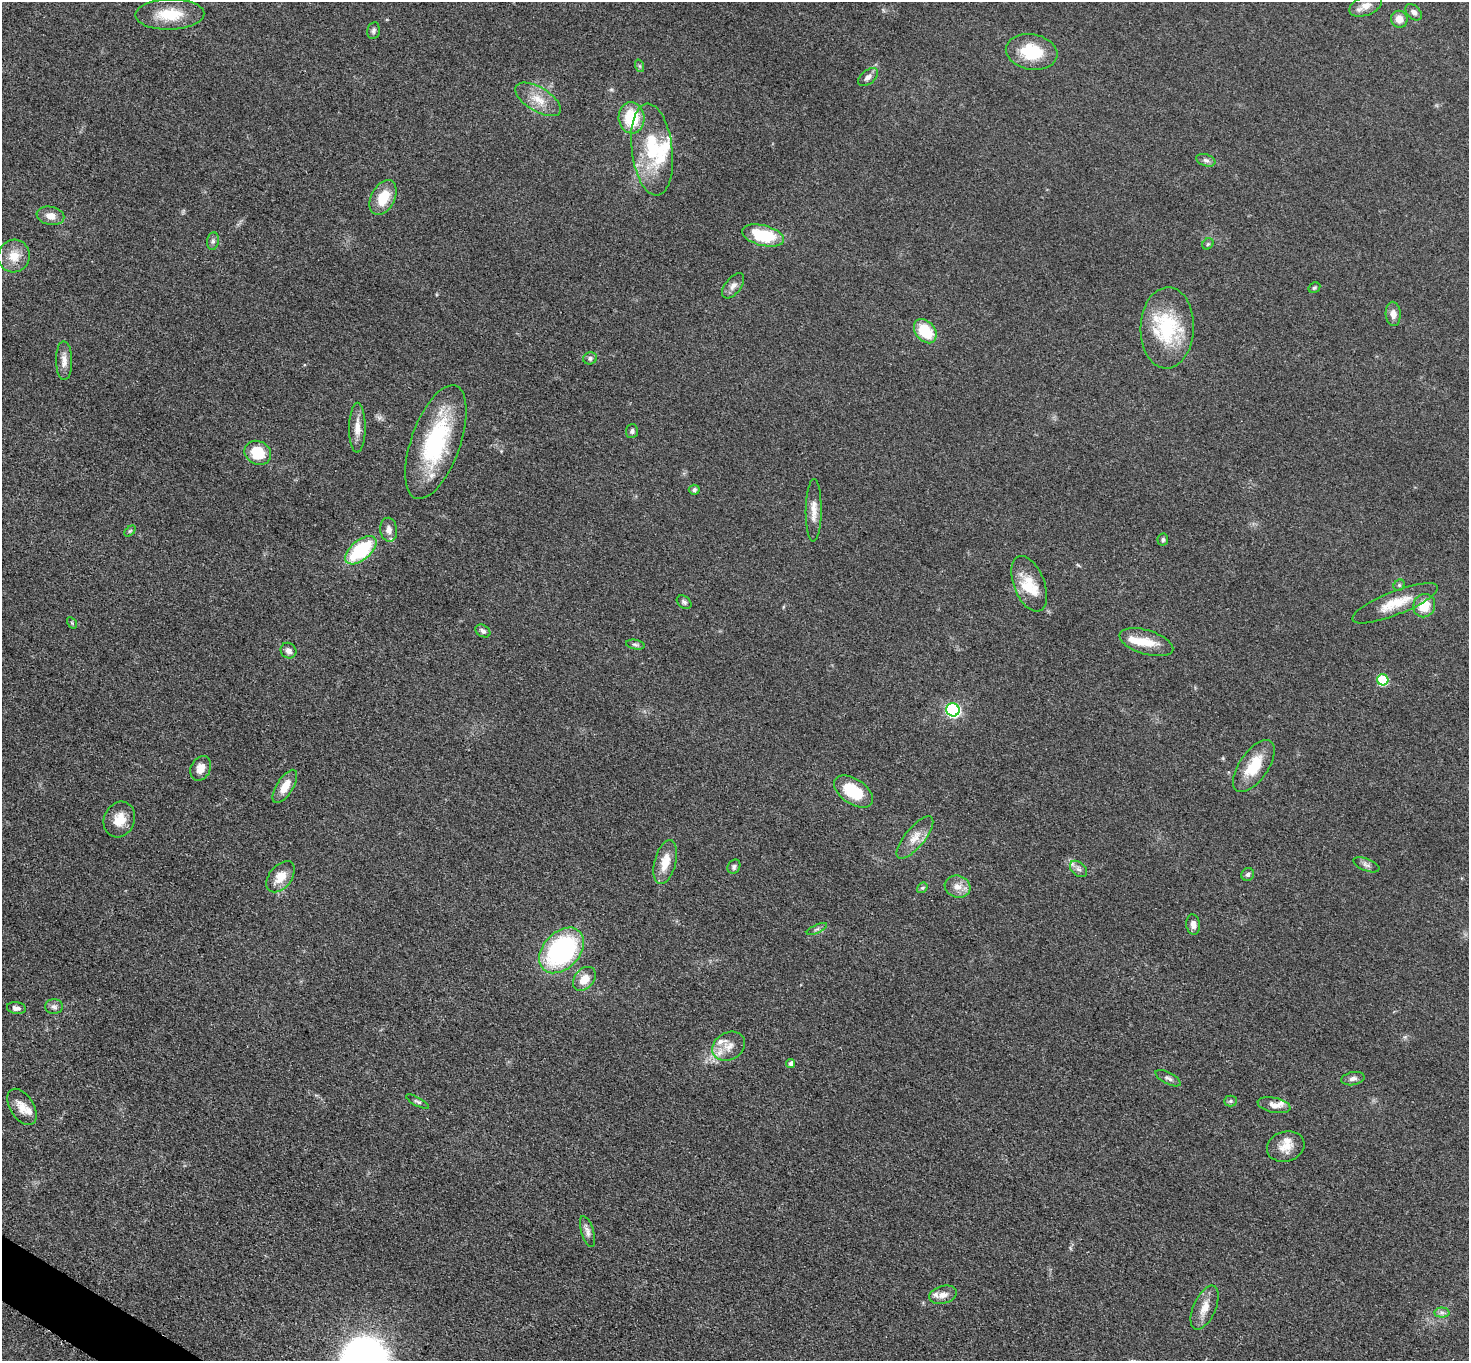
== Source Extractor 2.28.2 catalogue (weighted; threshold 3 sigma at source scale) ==
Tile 7 of 4 x 4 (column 3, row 2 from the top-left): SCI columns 2949-4415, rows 2879-4237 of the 5892 x 5898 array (HDU 1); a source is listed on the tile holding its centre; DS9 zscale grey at full resolution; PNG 1471 x 1363 px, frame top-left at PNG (2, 2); each listed source drawn as its Kron ellipse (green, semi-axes under 4 px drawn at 4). Shown black and unused: <1% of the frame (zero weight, under 3 of 5 exposures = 1% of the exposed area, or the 3 px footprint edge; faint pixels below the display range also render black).
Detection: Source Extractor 2.28.2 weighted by HDU 2 'WHT'; one run over the whole footprint, this tile lists its part. Background 0.0481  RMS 0.0054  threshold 0.0242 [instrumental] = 3 sigma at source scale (4.5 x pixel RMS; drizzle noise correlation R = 1.50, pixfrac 1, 0.05/0.05 arcsec/px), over >= 5 px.
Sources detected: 91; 1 inside a brighter object's white glare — neither listed nor drawn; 10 inside a brighter listed object's ellipse — not listed separately; the other 80 listed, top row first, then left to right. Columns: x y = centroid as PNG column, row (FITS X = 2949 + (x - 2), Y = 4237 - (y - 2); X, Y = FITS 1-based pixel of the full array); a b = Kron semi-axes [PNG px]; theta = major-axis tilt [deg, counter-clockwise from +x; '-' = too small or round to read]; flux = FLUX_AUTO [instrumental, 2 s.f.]
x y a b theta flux
1366 6 17 9 22 4.9
1414 12 10 6 -43 2.3
170 14 34 15 1 16
1399 19 8 8 - 4.7
373 31 8 6 80 1.4
1032 52 26 17 -9 22
640 66 6 4 -71 0.77
868 77 11 6 39 2.3
538 99 26 12 -31 9.6
632 118 16 13 -84 22
652 149 46 20 -83 30
1206 160 10 6 -18 1.7
383 197 19 12 63 13
50 216 14 9 -11 4.9
763 235 21 10 -14 28
213 241 9 6 81 1.4
1208 244 6 5 - 0.83
14 256 16 16 - 8.7
733 286 15 8 52 3
1314 288 6 5 - 0.85
1393 314 12 7 -86 3.7
1167 328 41 26 88 39
925 331 13 9 -51 20
590 358 7 6 - 1.6
64 361 19 8 -89 4.3
357 428 25 8 90 5.6
632 431 7 6 - 1.4
436 442 60 24 70 57
258 453 14 11 -29 17
694 490 5 5 - 1.3
814 510 31 8 89 6.4
389 530 12 8 -82 4.1
130 531 6 4 44 0.63
1163 540 6 5 - 1
361 550 18 10 40 39
1029 584 29 15 -68 13
1399 585 6 5 - 0.97
684 602 8 5 -38 1.3
1395 603 46 11 22 14
1424 606 12 10 61 11
72 623 6 4 -57 0.64
483 631 8 5 -32 1.7
1146 642 28 12 -17 11
635 645 9 4 -10 1.2
288 651 8 7 - 2.6
1383 680 5 5 - 29
953 710 7 6 - 94
1254 766 30 14 55 17
201 768 13 10 64 5.4
285 786 19 8 58 7.7
853 791 22 12 -34 19
119 820 18 15 68 9
915 837 26 10 51 7.2
665 862 22 10 75 9.5
1366 865 14 6 -22 2.2
734 867 7 6 - 1.3
1078 869 10 6 -40 2.1
1248 874 7 6 - 1.4
281 877 18 11 51 8.7
958 887 13 11 -19 5.1
922 888 6 4 41 0.91
1193 925 10 7 -82 3.2
817 929 11 3 25 1.2
562 950 26 18 47 86
584 979 13 9 49 8.2
54 1007 9 7 -1 2
16 1008 9 6 -8 2.2
729 1046 17 13 30 7
791 1063 4 4 - 2
1168 1078 14 6 -28 2
1353 1079 12 6 11 2.1
1230 1101 6 5 - 1
418 1102 13 4 -28 1.2
1274 1105 17 7 -12 4.3
22 1107 20 12 -58 6.8
1286 1147 19 15 17 8
587 1232 16 6 -73 2.6
943 1295 14 8 16 4.1
1205 1308 24 11 66 7.5
1442 1312 7 5 -1 1.6